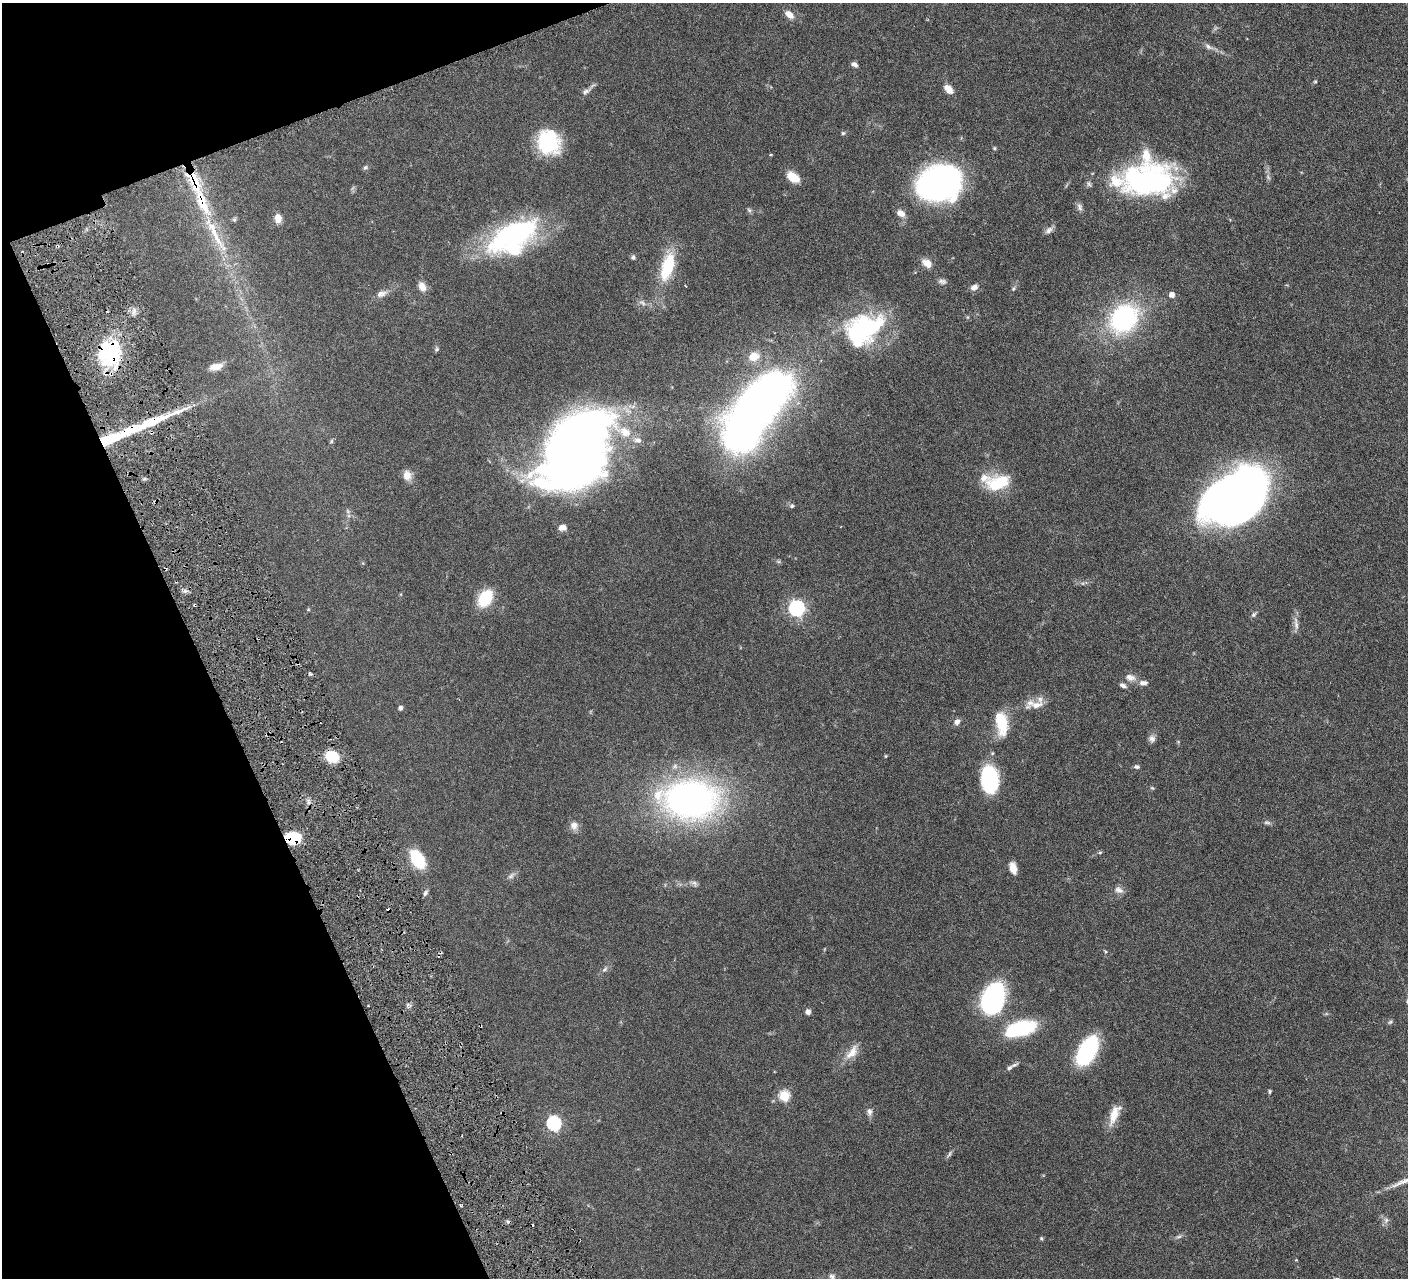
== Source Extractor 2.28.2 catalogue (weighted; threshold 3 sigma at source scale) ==
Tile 5 of 4 x 4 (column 1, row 2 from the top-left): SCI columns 7-1412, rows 2859-4134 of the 5639 x 5584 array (HDU 1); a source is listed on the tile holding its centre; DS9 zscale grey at full resolution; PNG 1410 x 1280 px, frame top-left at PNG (2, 3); no overlay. Shown black and unused: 18% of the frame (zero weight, under 3 of 6 exposures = <1% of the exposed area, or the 3 px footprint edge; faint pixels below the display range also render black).
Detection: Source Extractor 2.28.2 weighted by HDU 2 'WHT'; one run over the whole footprint, this tile lists its part. Background 0.0705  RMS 0.0033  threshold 0.0136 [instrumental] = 3 sigma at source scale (4.09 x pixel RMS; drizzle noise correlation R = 1.36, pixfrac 0.8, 0.05/0.05 arcsec/px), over >= 5 px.
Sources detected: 119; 4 inside a brighter object's white glare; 6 cosmic-ray / hot-pixel residue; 1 long thin detection or spike segment (spike, bleed or trail) — not listed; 6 inside a brighter listed object's ellipse — not listed separately; the other 102 listed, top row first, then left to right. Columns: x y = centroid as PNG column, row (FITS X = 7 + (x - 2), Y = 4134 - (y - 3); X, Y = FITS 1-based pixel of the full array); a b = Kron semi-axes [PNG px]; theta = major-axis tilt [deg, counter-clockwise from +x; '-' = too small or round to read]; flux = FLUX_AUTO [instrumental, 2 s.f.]
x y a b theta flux
789 14 11 7 -39 2.4
1209 47 14 6 -32 1.3
854 64 8 5 -41 0.95
1315 81 5 3 - 0.3
948 89 11 7 -45 2.8
586 91 14 6 29 1.2
843 133 5 4 - 0.49
548 142 25 22 -82 20
770 154 3 3 - 0.32
365 167 6 5 - 0.56
793 177 13 8 -35 5.1
1148 182 56 37 9 56
939 183 32 27 16 100
202 201 39 12 -69 15
1080 207 12 6 -74 1
749 210 7 4 -45 0.51
901 213 10 7 -30 2
278 218 10 8 -79 2.4
234 220 7 4 -1 0.47
1049 230 11 7 40 1.2
515 233 62 27 28 50
57 246 4 3 - 0.39
633 257 6 5 - 0.61
927 263 13 9 -33 2.5
667 266 31 13 74 14
942 281 11 6 -5 0.95
422 286 12 8 -64 2.3
685 286 3 2 - 0.31
974 287 9 6 28 1.6
1013 289 7 4 59 0.51
381 294 15 8 14 1.8
1172 295 5 5 - 1.9
642 303 11 4 -28 1
1124 318 15 12 52 70
864 329 46 29 20 40
436 349 6 5 - 0.51
107 352 32 20 38 22
754 356 14 12 26 3.4
216 367 16 8 10 2.8
758 407 75 30 53 270
135 429 24 8 16 9.8
109 439 27 7 21 20
638 440 10 8 -9 1.6
331 441 6 5 - 0.44
576 451 66 45 59 380
407 475 12 10 -88 2.4
998 483 27 16 17 12
1235 497 61 40 37 200
792 506 6 5 - 0.56
562 528 9 6 1 1.7
165 569 4 3 - 0.56
485 598 18 12 58 11
195 605 4 2 - 0.3
797 608 7 6 - 77
1254 615 8 6 46 0.7
1296 624 22 5 -83 1.7
310 674 5 4 - 0.49
1130 677 14 10 -13 2
1143 683 11 6 3 1.6
1123 686 9 5 -28 0.93
1036 705 28 8 8 3.7
400 708 5 5 - 0.79
957 722 8 7 - 1.2
1001 723 24 11 -81 11
1152 739 10 9 - 1.2
886 756 5 3 - 0.25
332 757 11 10 - 9.8
1137 767 8 5 -5 0.62
989 779 24 15 -85 23
1152 788 6 4 -43 0.33
690 799 55 37 -1 120
1267 822 10 5 -5 0.69
574 825 12 11 - 1.8
292 838 15 11 -12 11
1100 853 6 4 3 0.37
418 859 16 9 -59 16
1013 868 12 7 -78 3
511 876 11 5 45 1
694 883 9 6 -49 0.8
1119 890 12 8 -23 1.5
425 893 8 5 59 0.72
1105 951 5 4 - 0.34
604 969 8 5 42 0.77
993 999 26 18 72 49
808 1012 6 5 - 1.1
1390 1022 7 4 44 0.43
1020 1028 33 14 16 22
1087 1051 24 13 62 37
852 1052 24 10 53 3.6
1010 1068 10 6 39 0.98
1270 1091 5 4 - 0.43
784 1096 6 5 - 19
869 1112 10 7 -88 1.2
1114 1114 26 10 68 4.7
554 1123 7 6 - 46
949 1154 10 4 62 0.66
460 1205 3 2 - 0.3
1386 1220 9 6 74 0.99
1179 1237 9 4 9 0.64
1041 1239 4 4 - 0.41
1296 1260 3 3 - 0.26
832 1276 8 7 - 0.85
Overlapping masked pixels (flux is a lower limit): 8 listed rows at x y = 202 201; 57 246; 107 352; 135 429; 109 439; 165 569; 195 605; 292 838